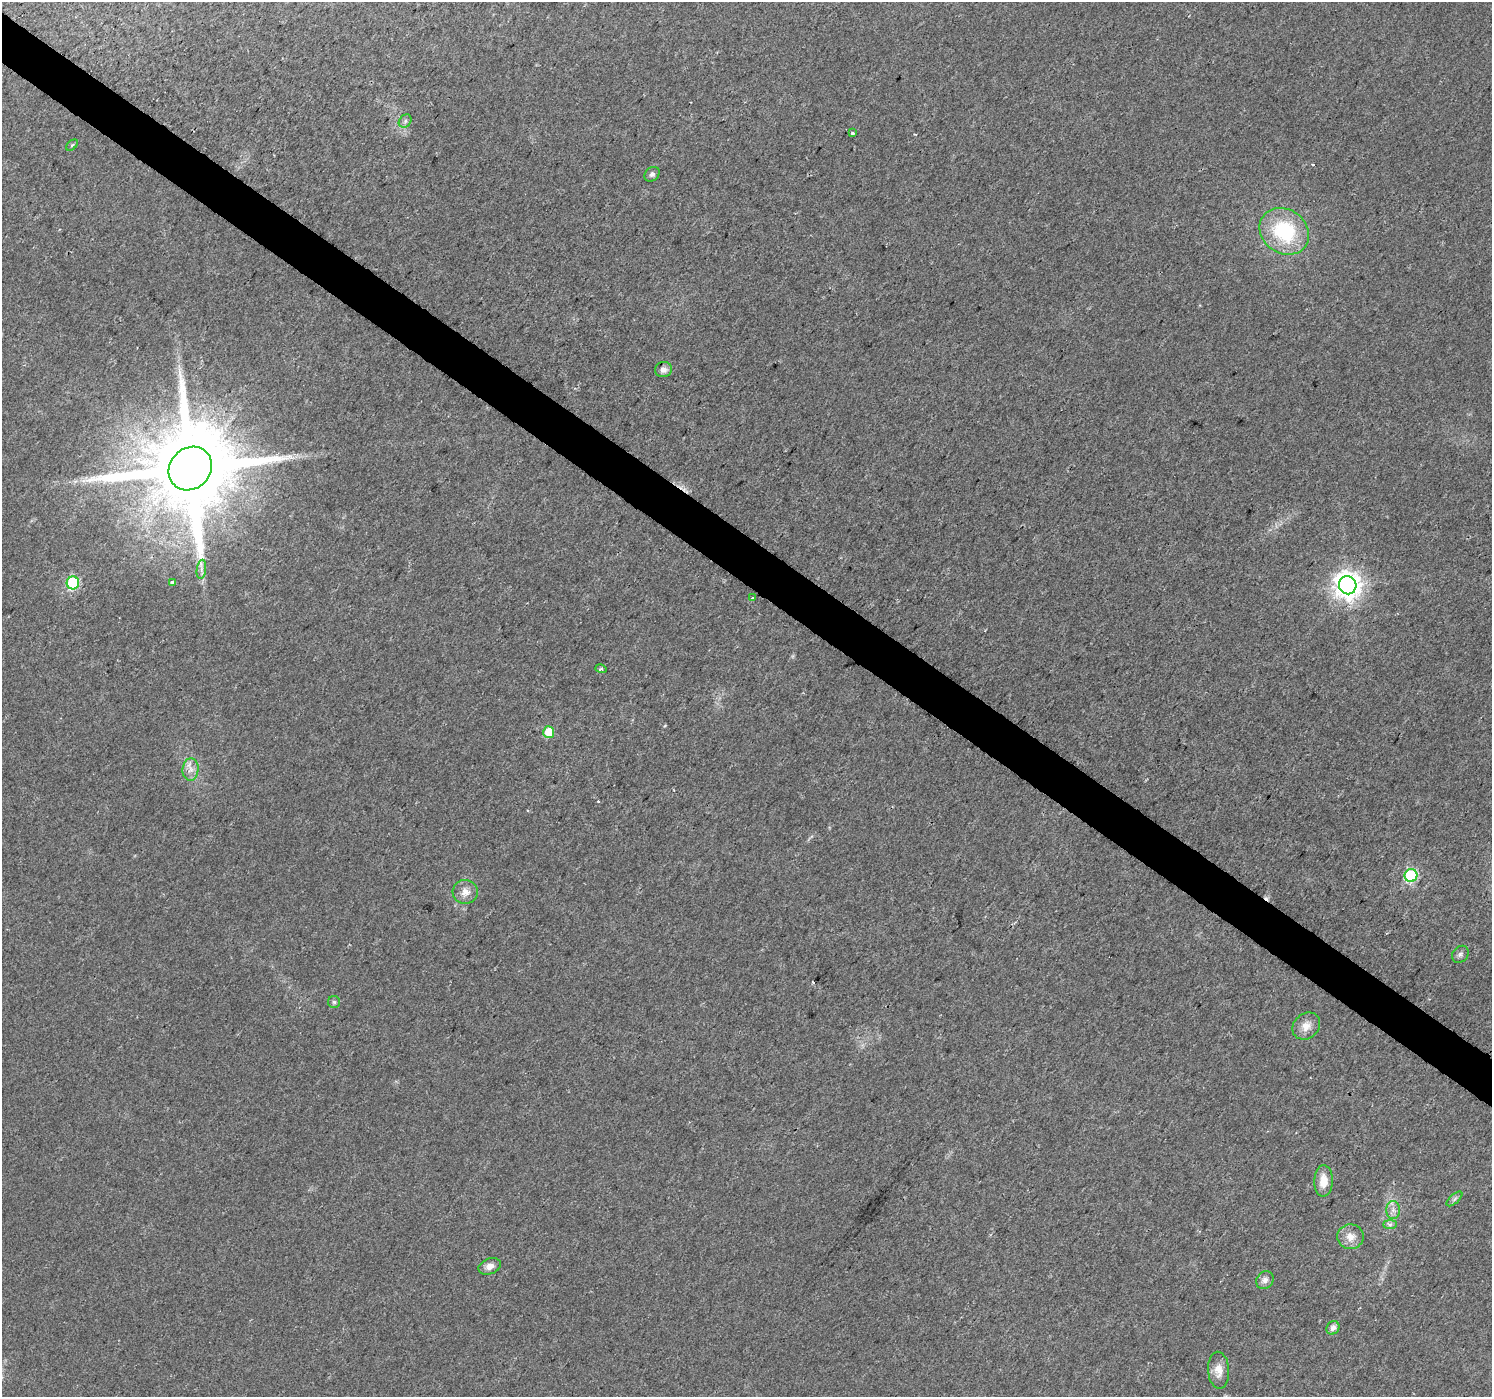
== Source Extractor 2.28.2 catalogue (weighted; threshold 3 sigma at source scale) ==
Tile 11 of 4 x 4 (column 3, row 3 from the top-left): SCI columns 2989-4478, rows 1651-3045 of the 5985 x 6026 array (HDU 1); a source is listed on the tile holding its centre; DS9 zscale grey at full resolution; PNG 1494 x 1399 px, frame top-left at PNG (2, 2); each listed source drawn as its Kron ellipse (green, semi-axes under 4 px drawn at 4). Shown black and unused: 4% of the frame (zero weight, under 2 of 3 exposures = <1% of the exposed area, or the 3 px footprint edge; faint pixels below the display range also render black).
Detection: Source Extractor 2.28.2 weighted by HDU 2 'WHT'; one run over the whole footprint, this tile lists its part. Background 0.0172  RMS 0.0046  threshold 0.0206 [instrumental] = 3 sigma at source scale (4.5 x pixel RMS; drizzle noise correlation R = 1.50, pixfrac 1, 0.0396/0.0396 arcsec/px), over >= 5 px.
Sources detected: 33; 4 cosmic-ray / hot-pixel residue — neither listed nor drawn; the other 29 listed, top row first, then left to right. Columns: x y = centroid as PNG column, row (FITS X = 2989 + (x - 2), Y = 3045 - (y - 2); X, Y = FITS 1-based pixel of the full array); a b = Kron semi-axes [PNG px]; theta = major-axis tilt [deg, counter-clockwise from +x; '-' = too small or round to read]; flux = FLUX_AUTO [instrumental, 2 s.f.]
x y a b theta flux
405 121 7 5 49 1.2
853 133 3 3 - 1.1
72 145 7 4 45 0.66
652 174 8 6 41 1.4
1284 231 26 22 -36 35
663 370 8 7 - 2.3
190 469 23 20 45 10000
201 569 9 4 82 1.6
73 583 6 6 - 53
172 583 4 3 - 1.9
1348 585 9 8 - 500
752 598 3 2 - 0.8
601 669 6 3 -16 0.65
549 732 6 5 - 14
191 769 11 8 85 3.2
1411 875 6 6 - 54
465 892 12 12 - 4.1
1460 954 9 7 46 1.4
334 1002 6 6 - 0.89
1306 1026 15 12 42 4.8
1323 1181 16 9 88 5.9
1454 1199 10 4 42 1.2
1393 1210 9 6 -89 2.4
1390 1224 7 4 0 1
1350 1237 13 12 - 5
490 1266 11 8 22 3
1265 1280 9 8 - 2.4
1333 1328 7 6 - 2.2
1218 1370 18 10 -86 4.7
Overlapping masked pixels (flux is a lower limit): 1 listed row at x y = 190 469